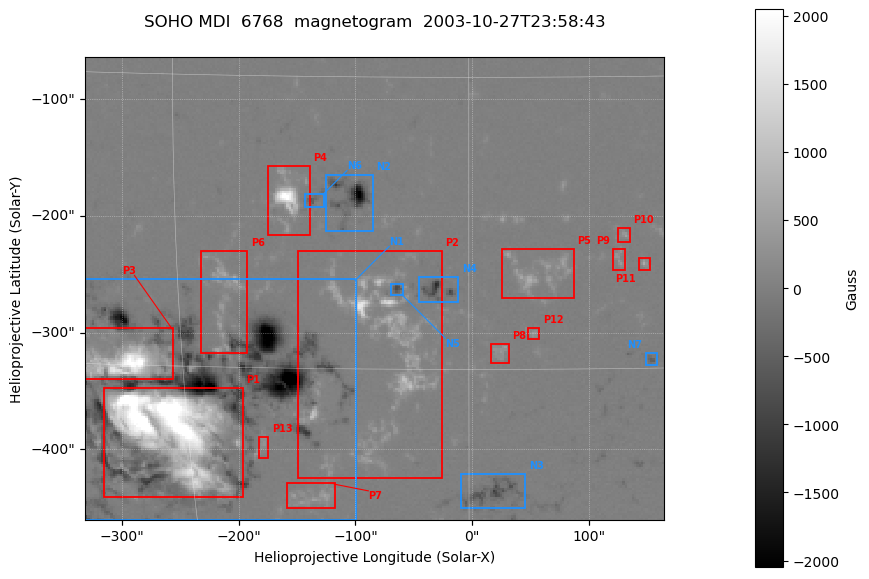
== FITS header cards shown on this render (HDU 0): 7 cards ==
TELESCOP= 'SOHO    '
DETECTOR= 'MDI     '
WAVELNTH=                 6768
DATE-OBS= '2003-10-27T23:58:43'
CTYPE1  = 'HPLN-TAN'
CTYPE2  = 'HPLT-TAN'
BUNIT   = 'Gauss   '

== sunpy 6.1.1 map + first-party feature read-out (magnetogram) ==
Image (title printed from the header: SOHO MDI  6768  magnetogram  2003-10-27T23:58:43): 250 x 200 px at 1.98 arcsec/px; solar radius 976 arcsec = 492 px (partial field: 6.6% of the solar disc is inside the frame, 100% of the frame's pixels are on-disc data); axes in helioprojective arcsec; data unit Gauss (BUNIT, on the colour bar)
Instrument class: MAGNETOGRAM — CONTENT/DPC_OBSR says magnetogram
Display: grey scale clipped to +-2051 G (the 99.5th percentile of |B| on disc); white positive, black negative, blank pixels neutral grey
Flux patches: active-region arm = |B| over 5 px >= 100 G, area >= 9 px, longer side >= 3 px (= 6 arcsec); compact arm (3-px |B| >= 300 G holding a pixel >= 400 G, >= 4 px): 22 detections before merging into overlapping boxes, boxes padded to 3 px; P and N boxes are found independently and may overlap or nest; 19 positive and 10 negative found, the strongest 13 + 7 listed = drawn (cap 20) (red P1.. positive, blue N1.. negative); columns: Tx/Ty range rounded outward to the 5 arcsec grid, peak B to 10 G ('>+2051(sat)' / '<-2051(sat)' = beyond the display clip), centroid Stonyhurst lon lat
Positive patches:
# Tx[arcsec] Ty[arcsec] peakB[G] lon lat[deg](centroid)
P1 -315..-195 -440..-345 >+2051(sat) -16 -19
P2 -150..-25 -425..-230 +1670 -5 -14
P3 -335..-255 -340..-295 >+2051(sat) -18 -15
P4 -175..-135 -220..-155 >+2051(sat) -9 -6
P5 25..90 -270..-225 +790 +4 -10
P6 -235..-190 -320..-230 +700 -13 -11
P7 -160..-115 -450..-425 +560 -8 -22
P8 15..35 -325..-310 +490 +2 -14
P9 120..130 -250..-225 +430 +8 -9
P10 125..135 -225..-210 +560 +8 -8
P11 140..155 -250..-235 +690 +9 -10
P12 45..60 -305..-295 +420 +3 -13
P13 -185..-175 -410..-390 +310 -11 -19
Negative patches:
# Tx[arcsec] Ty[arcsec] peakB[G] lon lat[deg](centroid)
N1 -335..-100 -460..-255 <-2051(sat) -14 -16
N2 -125..-85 -215..-165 <-2051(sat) -6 -6
N3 -10..45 -450..-420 -1040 +1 -22
N4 -45..-10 -275..-250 -1370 -2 -11
N5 -70..-60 -270..-255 -840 -4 -11
N6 -145..-125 -195..-180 -610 -8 -6
N7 145..160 -330..-315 -510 +9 -15
Bipolar pairs (each listed P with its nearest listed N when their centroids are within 0.25 R_sun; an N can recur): P1-N1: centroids ~50 arcsec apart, P1 is south-east of N1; P2-N5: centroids ~50 arcsec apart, P2 is south of N5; P3-N1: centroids ~75 arcsec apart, P3 is east of N1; P4-N6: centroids ~25 arcsec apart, P4 is east of N6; P5-N4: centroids ~100 arcsec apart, P5 is west of N4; P6-N1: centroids ~75 arcsec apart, P6 is north of N1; P7-N1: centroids ~125 arcsec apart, P7 is south-west of N1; P8-N4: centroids ~75 arcsec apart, P8 is south-west of N4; P9-N7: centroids ~100 arcsec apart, P9 is north of N7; P10-N7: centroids ~100 arcsec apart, P10 is north of N7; P11-N7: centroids ~75 arcsec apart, P11 is north of N7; P12-N4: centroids ~100 arcsec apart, P12 is south-west of N4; P13-N1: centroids ~75 arcsec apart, P13 is south-west of N1